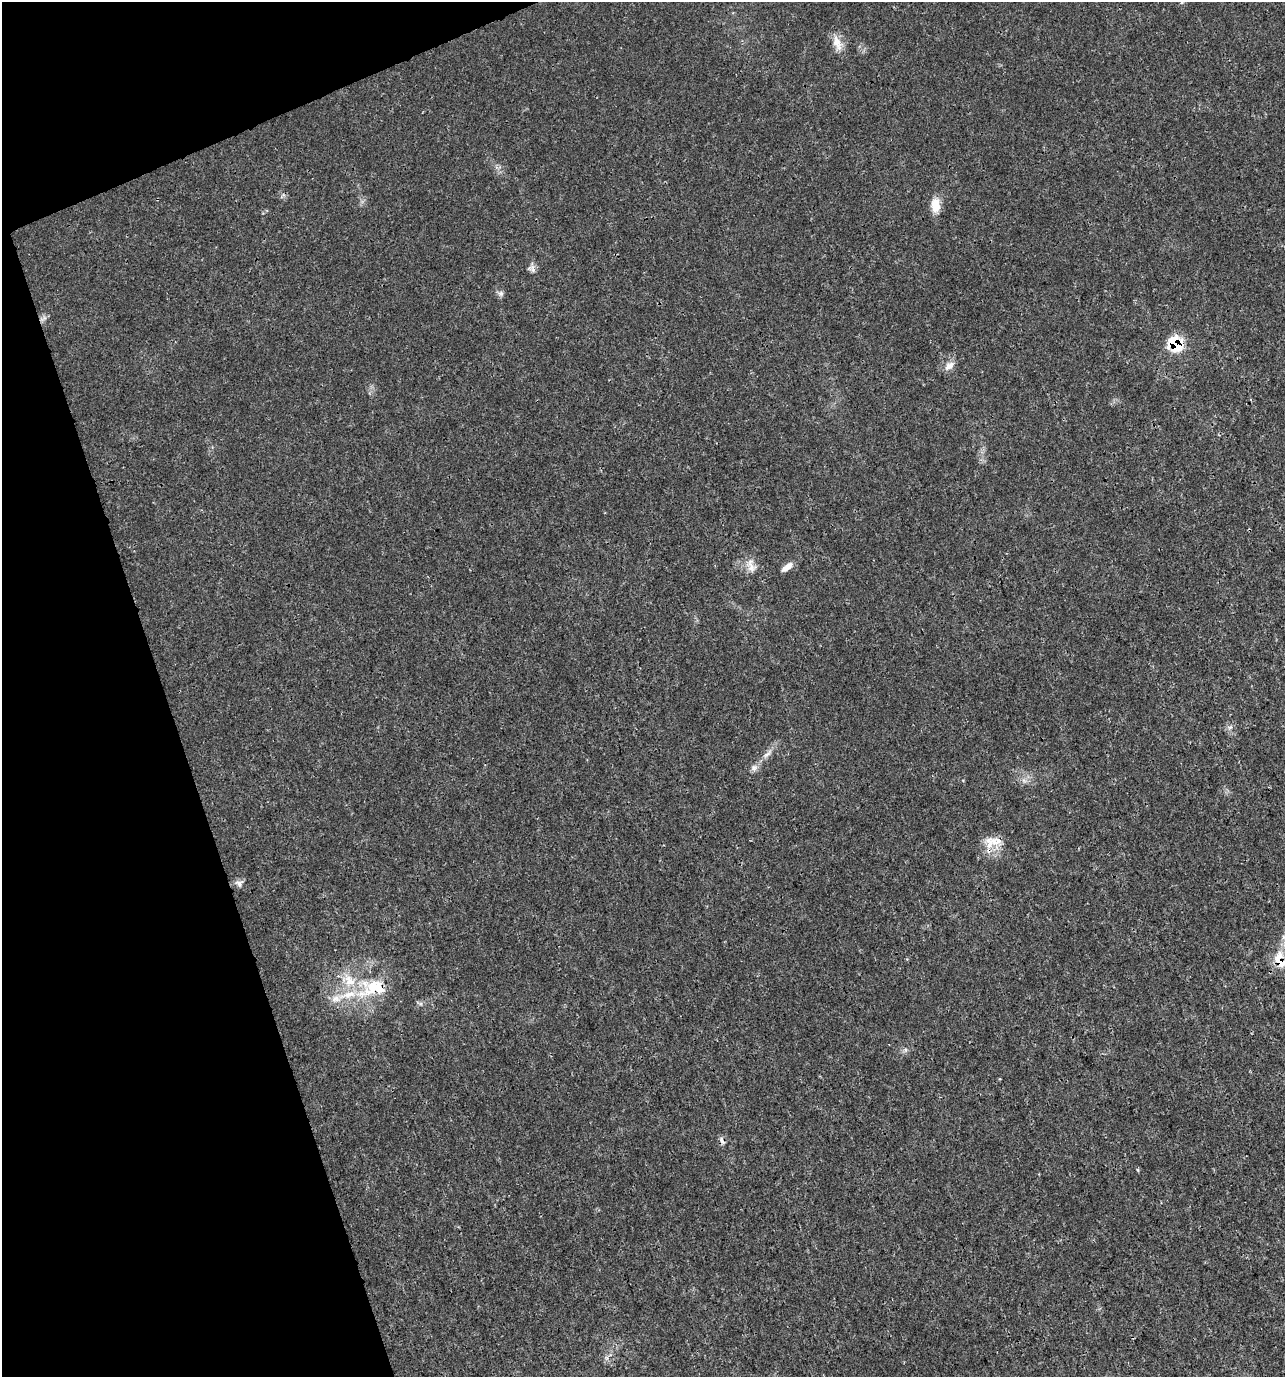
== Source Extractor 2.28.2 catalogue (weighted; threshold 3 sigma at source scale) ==
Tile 5 of 4 x 4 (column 1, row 2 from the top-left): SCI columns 135-1417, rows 2751-4125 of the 5348 x 5507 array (HDU 1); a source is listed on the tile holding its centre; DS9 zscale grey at full resolution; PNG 1287 x 1379 px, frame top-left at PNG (2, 2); no overlay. Shown black and unused: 17% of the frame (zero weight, under 3 of 4 exposures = <1% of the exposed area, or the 3 px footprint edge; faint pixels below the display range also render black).
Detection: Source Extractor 2.28.2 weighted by HDU 2 'WHT'; one run over the whole footprint, this tile lists its part. Background 0.0058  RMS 0.0019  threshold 0.00852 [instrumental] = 3 sigma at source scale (4.5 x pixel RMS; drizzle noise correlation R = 1.50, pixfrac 1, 0.0396/0.0396 arcsec/px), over >= 5 px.
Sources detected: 21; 3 inside a brighter listed object's ellipse — not listed separately; the other 18 listed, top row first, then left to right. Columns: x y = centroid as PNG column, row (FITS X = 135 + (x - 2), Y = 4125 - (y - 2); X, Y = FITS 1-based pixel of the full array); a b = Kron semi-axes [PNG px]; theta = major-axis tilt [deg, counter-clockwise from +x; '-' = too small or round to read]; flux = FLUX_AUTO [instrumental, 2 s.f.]
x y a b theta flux
837 41 20 12 -71 2.2
935 205 19 11 89 2.6
533 269 13 6 -64 0.81
501 293 8 7 - 0.57
44 318 8 4 53 0.57
1176 344 12 10 -48 9.6
949 366 15 8 39 1.4
751 566 21 12 -68 2.1
787 567 17 7 35 1.4
1230 727 7 4 18 0.41
767 754 14 5 38 0.97
754 768 10 8 58 0.84
989 843 20 14 83 3.2
239 883 11 10 - 0.89
1280 960 25 15 -71 4.8
373 988 44 23 11 12
906 1050 7 4 -90 0.37
722 1141 11 5 -63 0.63
Overlapping masked pixels (flux is a lower limit): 5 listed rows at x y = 1176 344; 989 843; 1280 960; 373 988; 722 1141
Isophote crosses this tile's border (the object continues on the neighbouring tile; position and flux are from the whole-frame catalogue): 1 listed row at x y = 1280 960